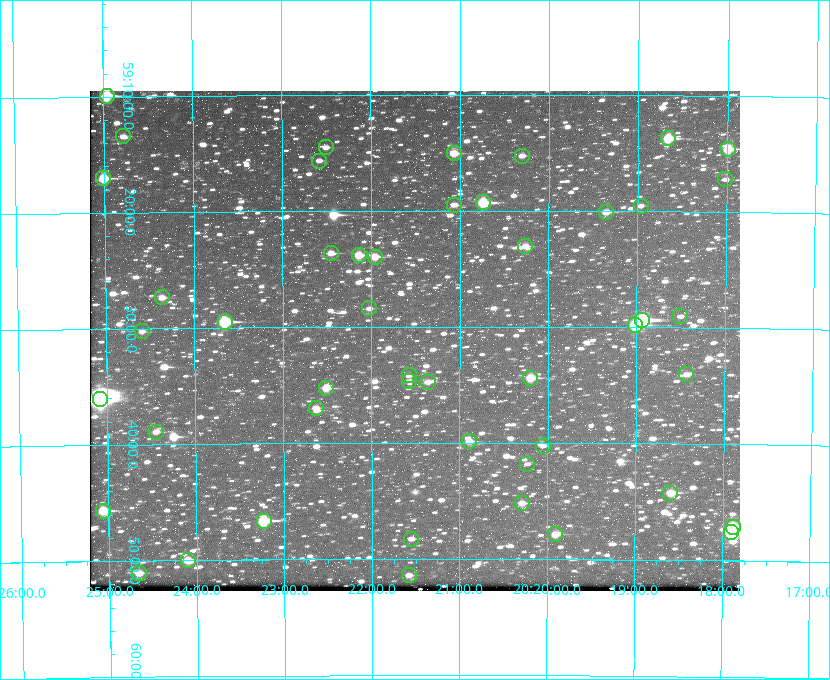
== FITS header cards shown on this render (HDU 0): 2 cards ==
NAXIS1  =                  650 / Width of table row in bytes
NAXIS2  =                  500 / Number of rows in table

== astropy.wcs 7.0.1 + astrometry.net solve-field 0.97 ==
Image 650 x 500 px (HDU 0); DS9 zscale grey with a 90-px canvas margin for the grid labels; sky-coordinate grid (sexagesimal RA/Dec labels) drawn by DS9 from the SOLVED WCS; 48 Tycho-2 reference stars matched to detected sources circled (green)
Header WCS: none
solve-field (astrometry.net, Tycho-2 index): SOLVED blind (the file carries no WCS)
Solved WCS: RA---TAN-SIP/DEC--TAN-SIP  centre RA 20:21:31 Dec +59:31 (305.38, +59.52 deg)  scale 5.17 arcsec/px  FOV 56.0' x 43.1'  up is -180 deg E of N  parity flipped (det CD > 0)
(file carries no celestial WCS; the grid is the blind solution)
Tycho-2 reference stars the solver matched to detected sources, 48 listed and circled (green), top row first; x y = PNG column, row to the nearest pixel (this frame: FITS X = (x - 90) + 1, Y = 500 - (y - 91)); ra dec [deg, ICRS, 3 dp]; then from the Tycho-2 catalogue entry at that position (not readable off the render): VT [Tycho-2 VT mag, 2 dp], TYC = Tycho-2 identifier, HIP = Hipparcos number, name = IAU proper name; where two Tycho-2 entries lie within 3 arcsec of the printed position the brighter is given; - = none
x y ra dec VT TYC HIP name
107 96 306.240 +59.165 8.78 3949-1539-1 100701 -
123 136 306.195 +59.224 11.41 3949-1857-1 - -
668 138 304.666 +59.228 9.63 3949-1325-1 - -
326 147 305.626 +59.242 11.94 3949-1433-1 - -
728 149 304.498 +59.243 9.91 3949-663-1 - -
454 153 305.267 +59.251 11.19 3949-745-1 - -
522 156 305.075 +59.254 11.10 3949-857-1 - -
319 161 305.645 +59.261 12.19 3949-1327-1 - -
103 178 306.252 +59.284 9.41 3949-1643-1 - -
725 179 304.503 +59.286 12.15 3949-1521-1 - -
483 202 305.185 +59.322 8.95 3949-1869-1 - -
454 205 305.266 +59.325 11.55 3949-717-1 - -
641 206 304.741 +59.325 12.05 3949-499-1 - -
606 212 304.838 +59.335 10.93 3949-1877-1 - -
525 246 305.064 +59.384 11.29 3949-93-1 - -
331 253 305.613 +59.394 10.81 3949-1261-1 - -
359 255 305.535 +59.397 10.37 3949-1383-1 - -
375 257 305.490 +59.400 10.79 3949-1179-1 - -
162 297 306.091 +59.456 11.36 3949-919-1 - -
369 308 305.505 +59.474 11.77 3949-1259-1 - -
680 316 304.626 +59.483 12.57 3949-149-1 - -
642 320 304.733 +59.490 8.93 3949-1451-1 - -
225 322 305.915 +59.492 9.25 3949-1149-1 - -
635 325 304.755 +59.496 9.37 3949-615-1 - -
142 331 306.149 +59.504 12.27 3949-401-1 - -
686 374 304.607 +59.567 11.00 3949-1861-1 - -
409 375 305.394 +59.570 11.70 3949-405-1 - -
530 378 305.049 +59.573 10.18 3949-1099-1 - -
409 381 305.393 +59.578 11.77 3949-137-1 - -
428 382 305.340 +59.579 10.98 3949-39-1 - -
326 388 305.628 +59.588 10.19 3949-1517-1 - -
100 399 306.271 +59.600 6.45 3949-2016-1 100714 -
316 408 305.659 +59.616 11.86 3949-1415-1 - -
156 432 306.113 +59.648 11.13 3949-1837-1 - -
469 441 305.223 +59.664 11.52 3949-1631-1 - -
543 446 305.013 +59.671 12.48 3949-1826-1 - -
527 464 305.057 +59.697 12.28 3949-191-1 - -
670 493 304.649 +59.737 10.61 3949-735-1 - -
522 503 305.073 +59.753 11.06 3949-89-1 - -
103 511 306.265 +59.761 9.71 3949-555-1 - -
264 521 305.808 +59.778 8.73 3949-715-1 100545 -
733 527 304.470 +59.785 9.54 3949-1615-1 - -
731 532 304.474 +59.793 10.98 3949-1187-1 100048 -
555 534 304.976 +59.797 11.33 3949-1031-1 - -
411 539 305.387 +59.804 11.49 3949-285-1 - -
188 560 306.026 +59.833 10.93 3949-785-1 - -
139 573 306.165 +59.851 11.26 3949-49-1 - -
409 575 305.395 +59.857 11.71 3949-313-1 - -